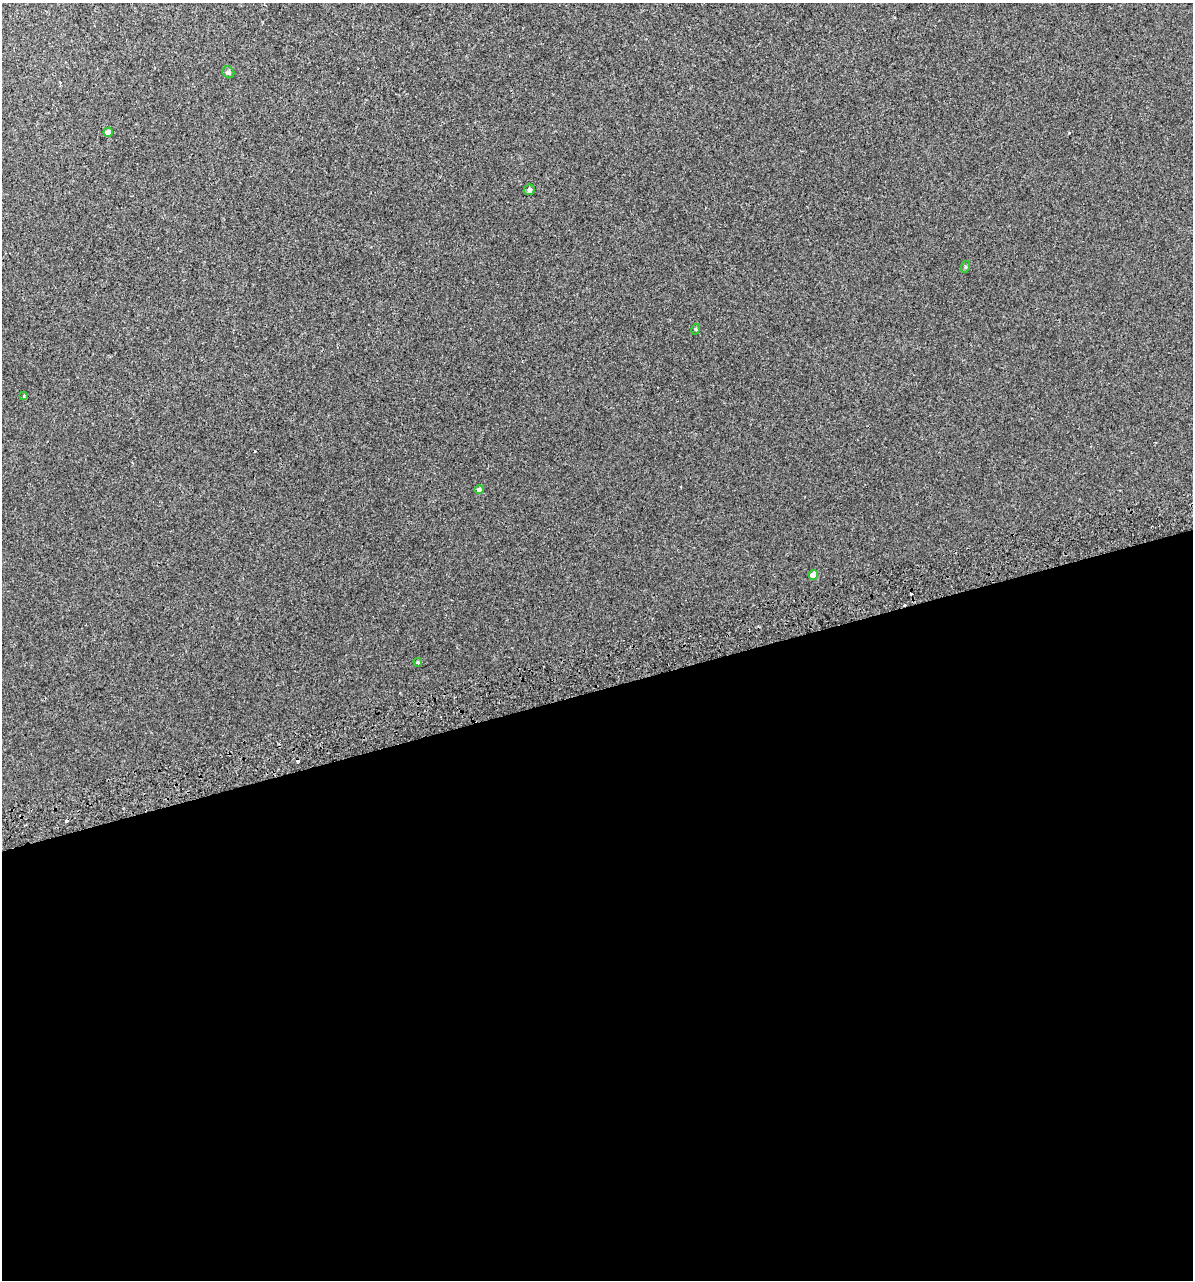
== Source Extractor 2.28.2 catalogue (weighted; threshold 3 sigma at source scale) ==
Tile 15 of 4 x 4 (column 3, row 4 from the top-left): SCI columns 2439-3629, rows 43-1320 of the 4925 x 5196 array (HDU 1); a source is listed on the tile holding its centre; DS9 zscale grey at full resolution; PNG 1195 x 1282 px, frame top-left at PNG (2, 3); each listed source drawn as its Kron ellipse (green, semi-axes under 4 px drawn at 4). Shown black and unused: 46% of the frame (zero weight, under 2 of 3 exposures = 2% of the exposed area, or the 3 px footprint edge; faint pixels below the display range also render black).
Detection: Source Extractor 2.28.2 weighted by HDU 2 'WHT'; one run over the whole footprint, this tile lists its part. Background 0.00299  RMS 0.0037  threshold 0.0168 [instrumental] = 3 sigma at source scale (4.5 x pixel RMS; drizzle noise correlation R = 1.50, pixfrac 1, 0.0396/0.0396 arcsec/px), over >= 5 px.
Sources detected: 12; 3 cosmic-ray / hot-pixel residue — neither listed nor drawn; the other 9 listed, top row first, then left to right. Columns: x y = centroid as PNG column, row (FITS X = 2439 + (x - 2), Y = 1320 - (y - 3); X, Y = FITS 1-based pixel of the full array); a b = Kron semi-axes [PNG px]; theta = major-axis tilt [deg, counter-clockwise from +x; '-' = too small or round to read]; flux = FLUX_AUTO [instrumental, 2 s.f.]
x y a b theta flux
228 72 6 5 - 0.8
108 132 4 4 - 1.4
529 190 6 5 - 0.69
965 267 6 4 72 0.44
696 329 5 3 - 0.37
24 396 3 2 - 0.35
479 489 5 4 - 0.79
813 575 5 4 - 3.6
418 662 4 4 - 0.57